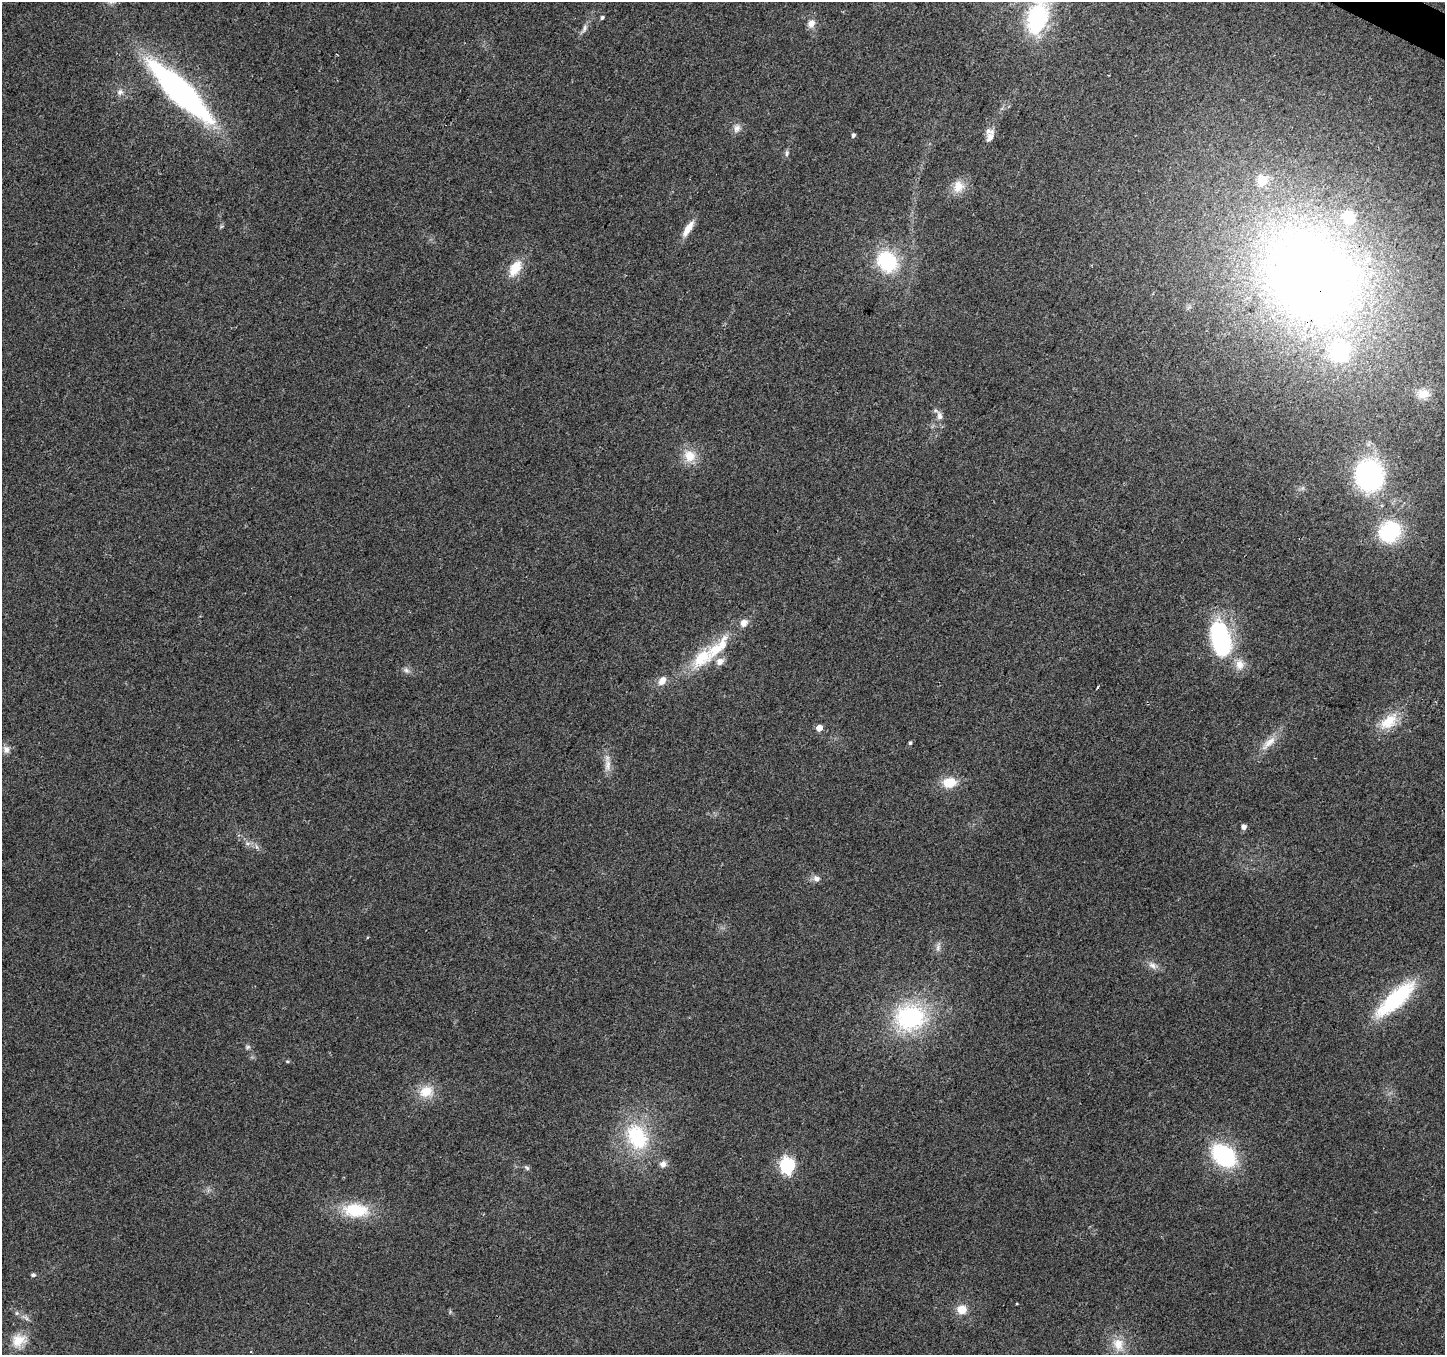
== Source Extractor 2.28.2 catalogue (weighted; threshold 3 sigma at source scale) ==
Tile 10 of 4 x 4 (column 2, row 3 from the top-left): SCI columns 1451-2893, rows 1618-2970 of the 5780 x 5874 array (HDU 1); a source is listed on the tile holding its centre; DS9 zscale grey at full resolution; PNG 1447 x 1357 px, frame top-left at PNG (2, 2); no overlay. Shown black and unused: <1% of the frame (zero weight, under 2 of 3 exposures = <1% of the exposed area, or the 3 px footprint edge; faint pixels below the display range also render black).
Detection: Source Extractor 2.28.2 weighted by HDU 2 'WHT'; one run over the whole footprint, this tile lists its part. Background 0.0665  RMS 0.0074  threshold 0.0331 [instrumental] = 3 sigma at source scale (4.5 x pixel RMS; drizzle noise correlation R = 1.50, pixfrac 1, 0.0396/0.0396 arcsec/px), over >= 5 px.
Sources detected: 65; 1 inside a brighter object's white glare — not listed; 7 inside a brighter listed object's ellipse — not listed separately; the other 57 listed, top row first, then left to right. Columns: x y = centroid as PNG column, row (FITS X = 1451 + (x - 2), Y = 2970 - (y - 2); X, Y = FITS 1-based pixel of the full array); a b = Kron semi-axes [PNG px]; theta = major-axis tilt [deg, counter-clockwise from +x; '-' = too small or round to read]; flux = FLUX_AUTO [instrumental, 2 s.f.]
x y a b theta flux
602 18 5 4 - 1.4
1037 19 33 19 76 84
811 23 10 8 63 5.4
584 28 12 6 70 3.1
337 54 3 2 - 0.85
180 91 70 18 -44 240
120 92 9 8 - 3.4
737 128 12 9 68 4.3
853 135 5 4 - 1.7
990 137 14 9 56 4.5
787 153 10 4 90 1.6
958 187 16 14 76 10
688 228 23 7 58 8.9
887 262 19 16 -47 58
515 268 22 12 59 15
1311 277 115 94 -46 850
1423 394 18 13 4 11
939 416 14 7 -78 4.5
689 456 16 14 -46 13
1369 475 26 23 -78 140
1390 532 19 18 - 61
744 623 10 9 - 5.1
1221 641 51 19 -72 91
702 658 39 20 46 33
406 670 9 7 -25 2.7
662 681 10 7 54 7.2
1097 687 3 3 - 2.3
1388 722 29 16 42 19
819 728 5 4 - 8.6
910 743 5 4 - 1.3
1269 743 28 9 44 10
6 749 11 8 -71 3.7
607 765 17 8 85 6.3
950 782 17 12 8 14
1243 827 5 5 - 3.8
247 843 9 4 8 2
257 847 7 4 -70 1.6
816 879 9 8 - 3.7
938 947 14 6 82 3
1152 965 15 8 -31 4.7
1395 999 45 14 42 75
910 1017 34 30 10 89
248 1047 7 5 2 1.6
287 1061 5 3 - 0.8
426 1091 19 15 16 15
637 1137 31 23 -64 57
1224 1155 27 19 -39 67
663 1164 10 9 - 4.1
787 1165 7 6 - 180
527 1168 8 5 -44 1.6
356 1210 32 16 -4 35
33 1275 4 4 - 2.1
1017 1303 3 2 - 0.75
962 1309 11 10 - 9
17 1313 6 5 - 1.4
19 1340 21 16 29 14
1118 1344 20 15 -67 13
Overlapping masked pixels (flux is a lower limit): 1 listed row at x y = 1311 277
Isophote crosses this tile's border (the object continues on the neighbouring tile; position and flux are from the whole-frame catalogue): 1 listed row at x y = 1037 19